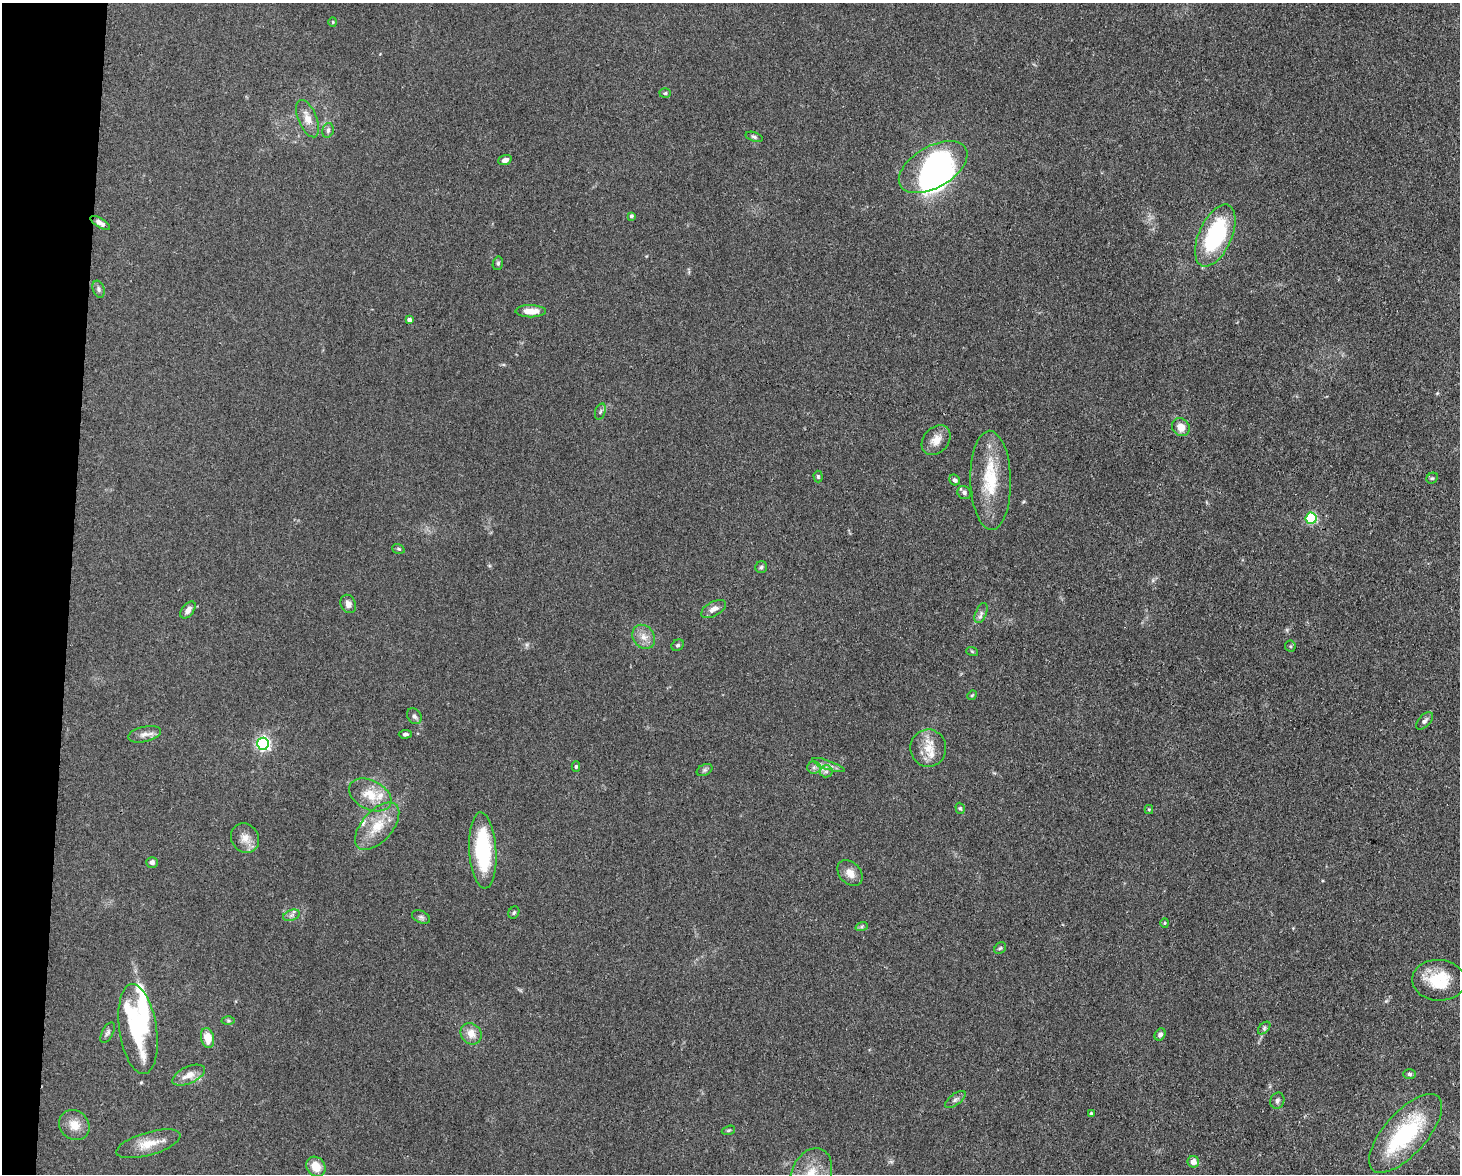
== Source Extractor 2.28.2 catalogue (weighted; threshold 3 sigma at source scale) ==
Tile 7 of 3 x 4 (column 1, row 3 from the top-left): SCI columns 224-1681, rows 1173-2344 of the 4709 x 4691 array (HDU 1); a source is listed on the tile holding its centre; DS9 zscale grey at full resolution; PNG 1462 x 1176 px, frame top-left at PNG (2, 3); each listed source drawn as its Kron ellipse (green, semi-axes under 4 px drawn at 4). Shown black and unused: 5% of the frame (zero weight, under 3 of 4 exposures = <1% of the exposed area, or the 3 px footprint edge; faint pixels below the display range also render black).
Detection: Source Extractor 2.28.2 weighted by HDU 2 'WHT'; one run over the whole footprint, this tile lists its part. Background 0.0813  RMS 0.0062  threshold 0.0278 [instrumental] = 3 sigma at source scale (4.5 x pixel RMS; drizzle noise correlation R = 1.50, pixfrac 1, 0.05/0.05 arcsec/px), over >= 5 px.
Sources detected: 89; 4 inside a brighter object's white glare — neither listed nor drawn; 6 inside a brighter listed object's ellipse — not listed separately; the other 79 listed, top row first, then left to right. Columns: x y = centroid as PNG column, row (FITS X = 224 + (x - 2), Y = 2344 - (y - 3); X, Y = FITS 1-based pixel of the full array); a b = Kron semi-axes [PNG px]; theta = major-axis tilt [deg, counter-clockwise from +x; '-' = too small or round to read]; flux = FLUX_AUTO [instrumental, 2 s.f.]
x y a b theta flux
333 22 5 4 - 0.66
665 93 6 5 - 1
308 119 20 9 -68 6.8
328 130 7 5 76 1.6
754 137 9 4 -18 1.2
505 160 7 5 21 2.5
933 167 38 21 30 130
631 216 4 4 - 1.4
100 223 11 4 -30 2.5
1215 236 33 16 66 64
498 263 7 5 76 1.1
99 289 9 5 -70 1.6
531 311 15 6 0 7.1
409 320 4 4 - 1.8
600 411 8 5 70 1.4
1181 427 9 8 - 6.5
936 440 16 12 48 7.2
818 477 6 4 -89 0.99
1432 478 6 5 - 0.92
954 480 6 5 - 1.5
991 480 49 20 -89 31
964 493 7 6 - 1.8
1311 518 5 5 - 56
398 549 6 4 -19 0.85
761 567 6 5 - 1.3
348 604 9 7 -66 3.3
714 609 13 7 29 3.9
188 610 10 6 51 3.5
981 613 11 5 67 2.1
644 637 13 10 -53 5.4
678 645 7 5 31 1.1
1290 646 5 5 - 0.91
972 651 6 3 -20 0.69
972 695 5 4 - 0.64
414 716 8 6 -56 2.1
1425 721 11 6 47 1.8
145 734 17 7 12 4
405 734 6 4 3 1.4
263 744 6 6 - 140
928 748 18 18 - 11
828 765 17 4 -19 3.1
576 767 5 4 - 0.94
814 767 7 6 - 1.8
705 770 8 5 27 1.4
826 771 6 6 - 1.8
370 795 23 14 -27 13
960 808 6 4 -72 0.91
1149 809 4 4 - 0.7
377 826 29 15 49 16
245 838 15 13 -55 6.3
483 850 38 13 -86 52
152 862 6 5 - 2.2
850 873 15 10 -47 5.7
514 912 6 5 - 1.1
291 915 9 5 20 2
421 917 9 6 -23 1.7
1165 923 4 4 - 0.66
862 926 6 4 19 1
1000 948 6 5 - 0.97
1439 980 26 20 -4 24
228 1020 6 4 -1 1
1264 1028 7 4 46 1.2
138 1029 45 19 -82 53
108 1033 11 5 62 1.7
471 1034 11 9 -49 6.5
1160 1034 6 5 - 2.1
208 1038 10 6 -78 9.4
1409 1074 6 5 - 1.2
189 1075 17 8 24 6.2
955 1099 12 5 37 2.1
1277 1101 8 7 - 1.8
1091 1113 4 3 - 0.7
74 1125 16 14 -42 8
728 1130 7 4 19 0.92
1406 1133 49 21 48 60
148 1144 33 11 16 11
1193 1162 6 5 - 5.5
316 1167 10 9 - 9.3
811 1174 27 19 67 21
Isophote crosses this tile's border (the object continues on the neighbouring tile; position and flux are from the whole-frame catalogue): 1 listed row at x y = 811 1174